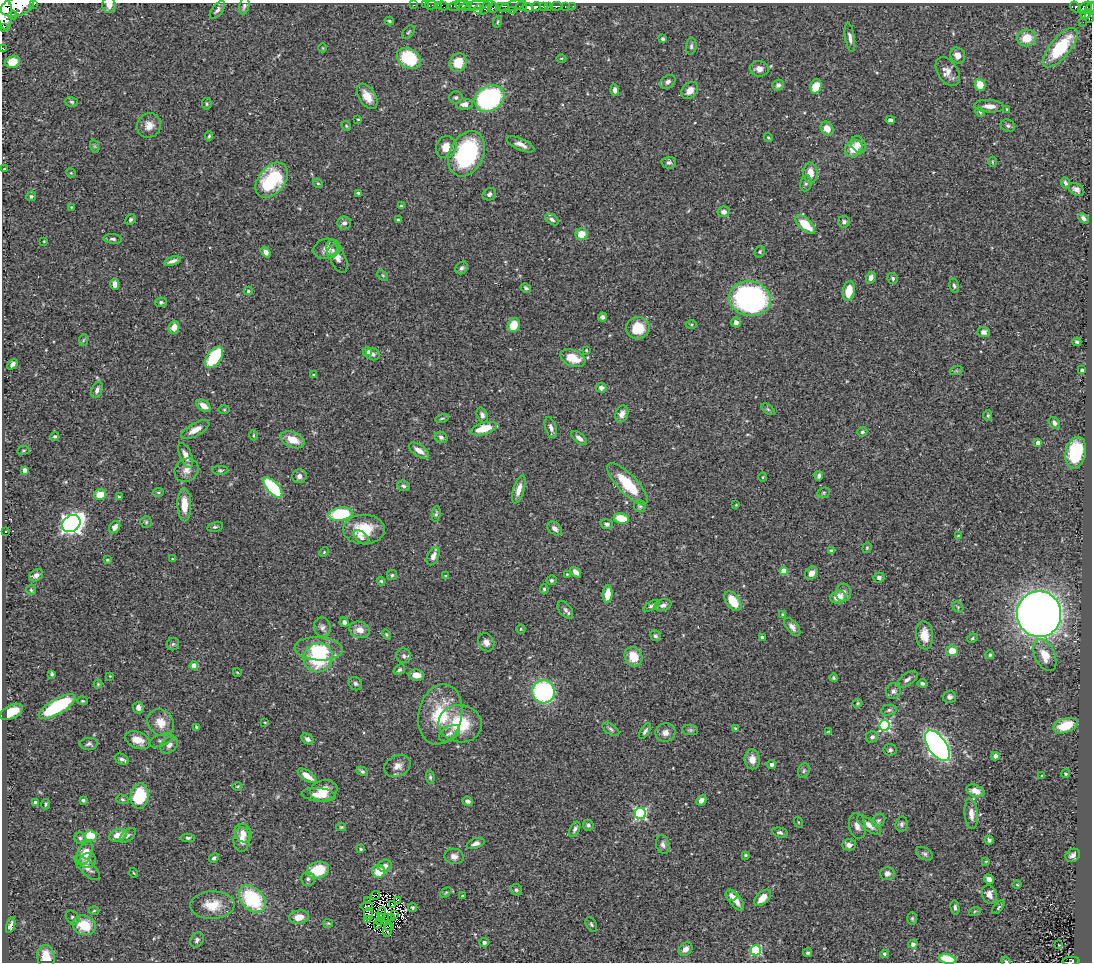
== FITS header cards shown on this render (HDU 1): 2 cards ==
NAXIS1  =                 1090
NAXIS2  =                  960

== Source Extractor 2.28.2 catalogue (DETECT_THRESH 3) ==
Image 1090 x 960 px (HDU 1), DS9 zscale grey, 1 PNG px = 1 image px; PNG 1094 x 964 px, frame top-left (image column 1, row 960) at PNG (2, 3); each listed source drawn as its Kron ellipse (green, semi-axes under 4 px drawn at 4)
Background 0.499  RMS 0.025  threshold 0.0746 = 3 sigma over >= 5 px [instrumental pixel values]
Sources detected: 405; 8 with non-positive FLUX_AUTO (blend fragments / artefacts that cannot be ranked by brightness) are neither listed nor drawn; the other 397 listed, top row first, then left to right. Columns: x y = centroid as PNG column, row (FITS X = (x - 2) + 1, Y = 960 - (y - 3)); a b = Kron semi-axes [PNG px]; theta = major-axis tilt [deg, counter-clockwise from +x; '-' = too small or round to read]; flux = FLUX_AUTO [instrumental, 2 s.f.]
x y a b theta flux
34 4 3 2 - 62
109 5 7 7 - 9.3
413 5 3 2 - 17
425 5 2 2 - 8.8
431 5 6 2 0 10
438 5 2 2 - 11
458 5 11 4 13 390
464 5 8 3 -2 370
17 6 17 9 16 3300
244 6 8 5 78 4.7
443 6 5 4 - 21
474 6 16 4 9 820
502 6 7 3 0 190
512 6 14 4 15 220
522 6 5 3 - 410
536 6 4 3 - 310
544 6 4 3 - 260
549 6 3 3 - 170
556 6 6 3 1 170
565 6 3 3 - 58
573 6 2 2 - 4.1
486 7 8 4 52 110
528 7 5 4 - 570
1075 7 6 4 -54 110
493 8 5 5 - 120
1085 8 7 5 38 220
1090 8 6 3 73 230
478 9 5 3 - 35
217 10 10 5 51 5.3
4 11 18 7 -84 2900
512 11 3 2 - 99
1086 14 6 3 35 450
13 15 4 3 - 160
1089 16 7 3 88 150
389 21 5 3 - 2.6
498 22 6 3 71 2.2
1083 22 2 2 - 5.6
3 27 4 2 - 27
408 32 8 5 49 2.6
850 37 15 4 -81 7.3
1027 38 9 8 - 33
663 39 4 3 - 3
691 46 8 5 84 4.3
2 48 2 2 - 5.9
323 48 4 3 - 1.2
1060 48 24 10 51 97
957 55 8 7 - 11
409 58 13 9 -31 96
561 58 5 3 - 1.6
12 62 8 6 14 24
458 62 9 8 - 40
759 69 9 7 -8 10
948 72 16 10 -56 15
668 82 8 6 37 5.9
778 85 6 5 - 5.6
980 85 6 5 - 29
816 86 7 5 71 38
615 90 5 4 - 6.5
690 90 9 7 48 14
367 96 14 8 -57 21
456 97 6 6 - 3.7
489 98 16 12 32 290
72 102 6 5 - 2.8
207 104 6 5 - 2.6
465 104 8 5 8 11
989 106 15 6 -3 13
1007 109 4 3 - 1.6
980 112 5 4 - 2.6
358 119 4 3 - 1.6
890 120 4 4 - 5.4
149 125 12 11 - 16
346 126 5 4 - 2
1008 126 7 6 - 3.9
827 129 7 6 - 16
209 136 5 4 - 2.2
768 138 5 4 - 2
521 144 15 5 -25 11
858 145 9 7 -62 9.5
94 146 7 4 -71 2.5
446 147 11 10 - 22
854 149 9 7 41 36
467 154 24 17 63 200
992 162 5 3 - 1.6
669 163 7 6 - 4.6
4 169 3 2 - 1.5
71 173 5 4 - 1.6
810 173 10 7 -86 20
272 180 20 13 51 120
318 183 5 4 - 2.2
806 183 8 5 80 3.8
1065 183 6 4 -67 4.4
1076 189 8 5 -33 6.9
359 193 3 3 - 3
489 194 7 6 - 5.3
31 196 5 4 - 2.8
401 206 4 3 - 1.9
71 207 3 3 - 1.2
724 212 6 5 - 7
1083 218 6 4 -45 5.9
131 220 6 4 46 3.5
398 220 4 3 - 1.6
552 220 7 5 -34 4.4
844 222 6 6 - 4.7
344 223 7 6 - 6.5
805 224 12 6 -43 45
581 234 6 6 - 25
113 239 9 4 -6 4.1
44 241 3 2 - 1.2
327 249 13 10 12 13
332 250 6 4 58 2.9
266 252 6 4 -53 5.9
760 252 6 5 - 2.6
337 257 18 8 -64 13
172 261 8 3 18 6.5
462 268 7 5 46 4.7
383 275 6 4 -45 1.9
871 278 6 4 72 8.2
893 278 5 5 - 3.4
115 284 5 4 - 9.9
954 286 7 4 -79 3.4
526 288 5 4 - 2.7
248 291 4 4 - 2.5
849 291 10 6 80 32
750 299 21 17 -11 430
161 302 6 4 10 3.4
603 317 4 4 - 4.8
736 322 5 5 - 7.5
691 324 5 3 - 2
514 325 7 6 - 36
174 327 6 5 - 15
638 328 11 11 - 38
984 332 6 5 - 5.7
83 340 6 4 87 2.3
1077 342 4 3 - 3.4
586 350 3 2 - 1.6
367 352 4 4 - 16
373 354 7 6 - 4.1
214 357 12 7 55 100
573 358 13 8 -22 35
13 364 6 4 47 6.7
1082 370 3 3 - 4.5
956 371 6 4 18 2.2
313 375 4 3 - 2
601 388 5 5 - 8.6
97 390 8 5 69 5.4
204 406 8 5 -36 13
768 409 8 4 -37 2.5
224 410 5 3 - 1.7
622 414 9 6 71 10
482 415 8 5 -70 6.8
988 416 5 4 - 2.5
442 418 7 3 11 2.2
1054 423 6 5 - 5.5
551 428 11 5 -71 6.5
484 429 14 6 15 38
195 430 16 6 29 14
862 432 5 4 - 2.7
253 435 5 3 - 1.6
55 436 4 4 - 2.6
441 437 6 5 - 3.8
579 438 9 5 -39 6.7
293 440 12 7 -23 25
1038 443 4 4 - 12
23 450 6 3 9 1.7
419 451 11 6 -33 13
1076 453 16 10 77 93
186 456 13 6 -68 12
25 470 4 4 - 13
186 470 12 11 - 13
220 470 8 4 0 2.9
299 476 7 7 - 7.8
819 476 5 4 - 3.3
763 477 4 3 - 1.4
627 484 27 9 -46 63
404 486 6 5 - 4.3
273 487 12 6 -48 150
519 489 14 5 73 15
158 492 5 3 - 1.8
824 493 6 5 - 2.6
100 494 6 5 - 26
119 497 3 3 - 2.5
184 505 16 7 -89 26
736 505 3 3 - 1.4
640 506 6 5 - 2.9
340 514 12 6 8 140
436 514 8 4 83 3
621 518 7 5 -11 47
146 522 6 6 - 3.1
71 524 10 8 33 830
607 524 6 5 - 4
115 527 6 5 - 6
215 527 8 4 12 3
555 528 8 6 -41 7.7
364 529 21 14 0 49
6 531 3 2 - 1.6
958 536 3 3 - 1.7
361 537 9 5 -41 6
867 548 5 4 - 2
831 551 4 4 - 2.9
324 552 5 3 - 1.6
433 556 9 5 65 10
172 559 4 3 - 1.4
107 560 4 3 - 1.8
784 571 4 4 - 35
576 572 6 4 -45 10
811 573 7 6 - 12
567 574 3 2 - 1.3
36 575 8 5 33 7.6
392 575 5 5 - 2.7
445 576 4 4 - 1.8
879 578 5 5 - 5.5
552 580 5 5 - 3
381 581 4 4 - 2.1
544 589 5 4 - 2.6
31 590 5 5 - 2.2
843 593 9 7 82 9
608 594 9 5 84 23
838 597 8 6 17 22
733 601 11 6 -54 40
663 605 8 6 16 6.8
651 606 9 4 31 3.8
958 607 6 4 -48 2.5
565 610 10 6 -51 4.9
783 614 4 4 - 2.4
1039 614 23 22 - 2100
344 622 5 4 - 6.1
322 627 10 8 -81 6.9
792 627 11 5 -51 8.1
521 629 5 4 - 2
359 630 10 8 -16 14
386 635 5 4 - 1.9
924 635 14 8 -84 23
655 636 6 5 - 3.1
762 638 4 3 - 5.3
972 638 5 4 - 2.3
486 642 9 7 -59 8.5
173 644 6 6 - 3.2
319 649 24 11 -4 46
952 651 6 5 - 23
990 655 4 4 - 2.6
1045 655 17 10 -65 27
404 656 7 7 - 6.1
633 657 10 8 -62 34
318 658 15 14 - 130
194 666 4 4 - 23
399 670 6 5 - 3.7
237 672 4 3 - 1.3
52 674 4 3 - 2.9
416 675 8 5 -7 16
110 676 4 4 - 1.4
834 678 4 4 - 2.3
907 679 12 6 36 6.7
922 683 5 3 - 4.8
98 684 4 4 - 2
355 684 7 6 - 4.2
893 691 8 7 - 5.5
543 692 11 11 - 240
949 697 7 5 16 4.9
82 701 5 4 - 1.9
858 703 5 4 - 2.2
57 706 21 7 30 160
138 708 6 5 - 7.4
889 710 8 5 10 3.4
11 712 12 6 28 33
440 714 30 21 78 84
161 722 14 12 -45 24
265 722 3 2 - 1.1
460 724 22 18 -7 78
885 726 5 5 - 210
1065 726 12 7 19 47
197 727 4 3 - 5.2
611 729 9 5 -33 4
735 729 4 3 - 1.9
690 730 8 5 -8 3.2
645 731 9 4 57 4.2
828 731 4 2 - 1.3
449 733 11 6 31 6.7
665 733 10 9 - 11
872 737 6 5 - 5.5
307 739 7 4 -34 5.7
138 740 13 8 -21 18
161 740 13 6 20 5
89 744 9 6 3 4.6
169 745 10 7 42 7.8
937 745 17 9 -55 780
890 750 6 6 - 4.2
995 756 4 4 - 6.9
122 759 7 5 -26 5.3
752 759 10 7 -82 15
771 764 4 4 - 5.8
397 766 14 10 26 13
362 771 6 4 -28 3.3
804 771 8 5 68 3.4
1065 774 4 4 - 2.1
307 776 11 5 -35 17
1042 776 3 3 - 2.2
430 777 6 4 -81 2.9
238 786 5 3 - 1.5
324 791 14 10 14 23
976 791 9 6 -20 16
319 795 17 6 -5 19
140 796 12 9 82 70
122 799 6 4 -17 2.8
83 800 4 3 - 2.8
701 800 5 4 - 10
468 801 5 4 - 4.8
35 802 4 3 - 8.5
45 804 5 2 - 2
640 814 5 5 - 240
971 814 15 7 -84 12
878 820 7 6 - 3.6
798 822 5 3 - 1.6
902 824 7 6 - 4
588 825 5 5 - 3.7
869 825 14 6 -38 14
857 826 13 8 -78 9.5
341 827 4 4 - 2.1
575 829 8 5 62 4.5
780 832 8 5 -14 4.2
243 833 10 8 -55 9.6
118 835 9 6 19 18
128 835 9 5 41 3.8
91 836 6 5 - 53
80 838 5 5 - 3.3
188 838 7 4 -1 3
242 839 12 8 87 15
989 840 4 3 - 3
476 843 9 5 20 6.5
663 844 10 6 -75 6.5
849 845 7 5 3 7.1
361 849 4 3 - 2.8
85 853 12 7 63 26
924 854 9 6 -30 4.3
745 855 4 3 - 2.2
1073 855 7 6 - 6.5
454 856 9 7 -10 9
214 858 5 4 - 3.7
88 861 8 7 - 8.2
986 861 3 3 - 1.5
385 866 7 6 - 8.2
87 868 16 6 -44 9.4
318 870 11 8 17 65
379 871 6 6 - 29
134 873 5 3 - 1.4
887 873 7 6 - 7.2
308 879 7 7 - 5.3
989 879 5 4 - 8.4
1017 885 5 3 - 1.5
516 890 6 5 - 3.6
446 893 6 4 44 2
989 894 9 7 -70 10
375 895 5 2 - 2.7
463 895 3 2 - 1.3
731 895 6 5 - 5.5
763 898 10 6 43 19
252 899 16 11 -45 120
397 900 3 2 - 1.7
735 900 12 6 -53 16
368 901 4 2 - 1.6
392 904 3 2 - 2.1
212 905 22 14 1 34
367 906 6 3 5 1.8
998 907 8 4 50 2.9
413 908 4 4 - 2.8
955 908 7 3 -81 3.6
94 911 5 3 - 1.5
975 911 6 4 19 1.9
382 913 5 2 - 0.051
369 914 6 2 -84 0.52
395 914 3 3 - 0.98
73 917 8 5 -45 4
299 917 10 6 9 20
382 918 2 2 - 0.62
388 918 3 2 - 1.1
391 918 4 2 - 2.7
912 918 6 5 - 2.5
367 919 4 2 - 1.6
380 921 3 2 - 0.32
328 923 5 4 - 2.1
591 924 8 5 -60 3.3
11 925 8 4 72 6.2
84 925 12 9 -18 44
378 925 2 2 - 2.9
389 927 5 2 - 1.8
387 930 6 3 76 2.7
197 940 8 6 55 4.3
484 942 5 4 - 5.3
913 944 4 4 - 7.8
1059 945 3 2 - 1
685 949 8 6 44 8.5
756 950 5 5 - 140
808 953 4 4 - 3.3
884 954 4 4 - 2.6
46 957 12 8 -80 29
947 959 8 5 -10 61
1006 961 5 4 - 2.3
1071 961 8 4 3 110
At the frame edge (FLAGS 8, measured only in part): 10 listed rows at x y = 34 4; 109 5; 17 6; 1090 8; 4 11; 3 27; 2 48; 947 959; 1006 961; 1071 961
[8 non-positive-flux detections neither listed nor drawn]